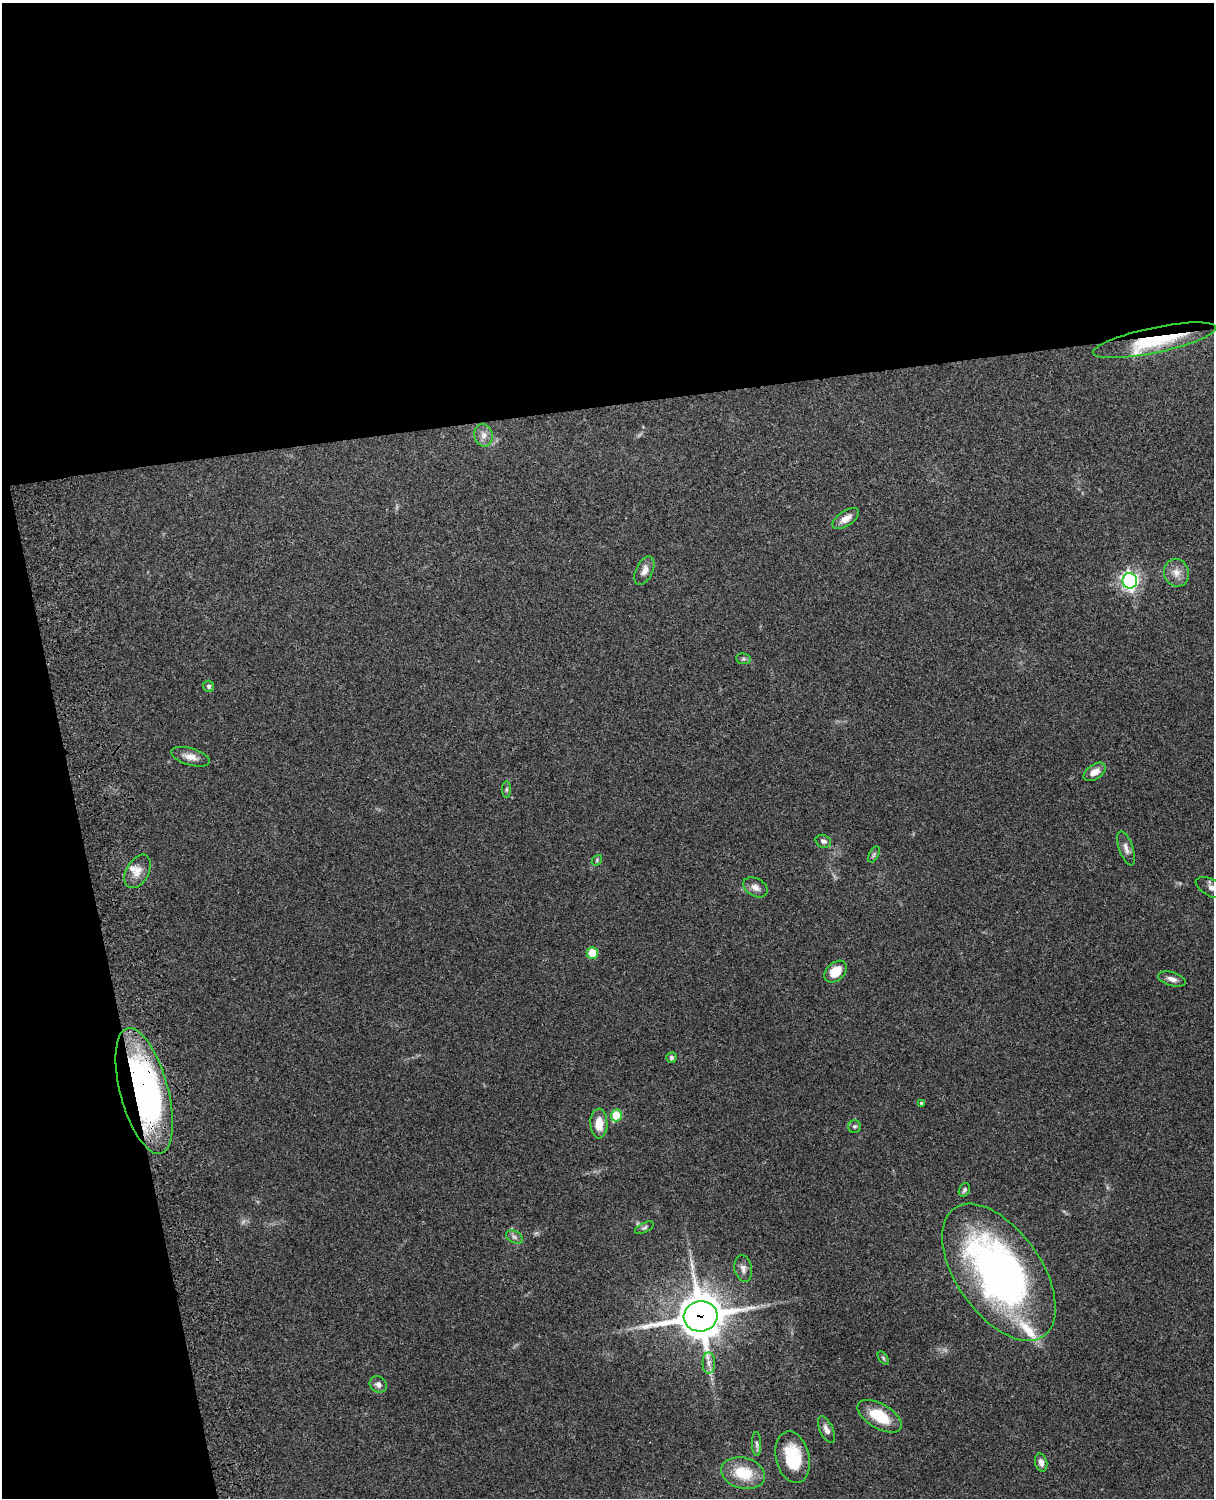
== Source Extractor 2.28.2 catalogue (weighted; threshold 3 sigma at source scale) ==
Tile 1 of 4 x 3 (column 1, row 1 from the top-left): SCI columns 120-1331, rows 3155-4650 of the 5089 x 4927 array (HDU 1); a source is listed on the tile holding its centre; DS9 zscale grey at full resolution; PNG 1216 x 1500 px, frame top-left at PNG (2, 3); each listed source drawn as its Kron ellipse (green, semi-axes under 4 px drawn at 4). Shown black and unused: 33% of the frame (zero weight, under 3 of 4 exposures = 6% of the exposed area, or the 3 px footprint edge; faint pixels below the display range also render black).
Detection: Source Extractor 2.28.2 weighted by HDU 2 'WHT'; one run over the whole footprint, this tile lists its part. Background 0.255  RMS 0.0089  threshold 0.0398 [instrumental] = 3 sigma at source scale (4.5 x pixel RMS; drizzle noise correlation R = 1.50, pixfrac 1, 0.05/0.05 arcsec/px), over >= 5 px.
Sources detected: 46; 1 long thin detection or spike segment (spike, bleed or trail) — neither listed nor drawn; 3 inside a brighter listed object's ellipse — not listed separately; the other 42 listed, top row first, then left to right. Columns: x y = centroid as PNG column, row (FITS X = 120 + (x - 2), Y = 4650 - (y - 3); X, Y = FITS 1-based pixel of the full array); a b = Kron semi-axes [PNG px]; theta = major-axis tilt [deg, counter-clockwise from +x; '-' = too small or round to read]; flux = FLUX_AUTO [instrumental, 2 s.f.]
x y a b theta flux
1154 340 62 12 12 61
483 435 11 9 -78 5.6
846 519 15 7 34 7.1
644 570 15 8 65 5.9
1176 573 14 12 -72 8.7
1130 581 8 7 - 290
743 659 7 5 -6 1.9
209 686 5 5 - 2.1
190 757 20 8 -17 7.9
1095 772 12 7 34 8.3
506 790 8 4 90 1.6
823 841 8 6 -24 2.8
1126 848 18 7 -70 4.9
874 854 9 4 63 1.7
597 860 6 4 50 1.2
138 871 18 11 61 9.4
755 887 13 9 -29 5.5
1212 888 18 8 -26 6.9
592 953 5 5 - 21
836 972 13 9 44 17
1172 979 14 6 -16 5.2
671 1058 5 5 - 2.1
144 1091 65 24 -75 290
921 1103 4 4 - 1.2
616 1115 6 5 - 26
599 1123 15 8 -89 14
854 1126 6 6 - 1.9
964 1190 7 5 62 1.9
644 1228 10 5 27 1.9
514 1237 9 6 -27 2.7
743 1269 13 8 -79 4.8
999 1272 78 42 -55 380
701 1316 17 15 14 2900
883 1358 7 4 -54 1.4
709 1363 10 6 -90 4.3
378 1384 9 8 - 3.6
880 1416 24 12 -31 27
826 1430 14 6 -65 5.1
757 1444 12 4 -89 2.5
793 1457 26 16 -77 40
1041 1463 9 6 -76 4
743 1473 22 15 -14 30
Overlapping masked pixels (flux is a lower limit): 3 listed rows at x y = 1154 340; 144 1091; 701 1316
Isophote crosses this tile's border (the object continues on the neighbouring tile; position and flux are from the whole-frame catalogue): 1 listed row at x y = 1212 888